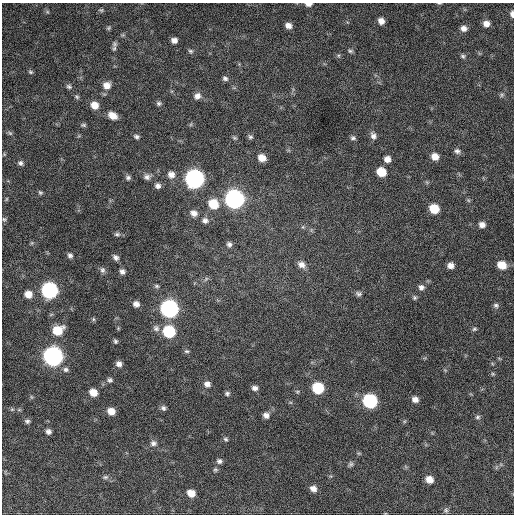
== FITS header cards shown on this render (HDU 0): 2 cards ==
NAXIS1  =                  512 / Axis length
NAXIS2  =                  512 / Axis length

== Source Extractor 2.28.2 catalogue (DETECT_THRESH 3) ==
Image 512 x 512 px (HDU 0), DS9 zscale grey, 1 PNG px = 1 image px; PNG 516 x 516 px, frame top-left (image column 1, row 512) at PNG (2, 3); no overlay
Background 807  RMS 22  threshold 67.2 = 3 sigma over >= 5 px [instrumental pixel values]
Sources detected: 115; all 115 listed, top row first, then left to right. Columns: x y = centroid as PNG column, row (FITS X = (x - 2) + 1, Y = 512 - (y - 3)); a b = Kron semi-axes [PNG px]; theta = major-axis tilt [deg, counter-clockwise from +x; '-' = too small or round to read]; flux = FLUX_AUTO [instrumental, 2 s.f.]
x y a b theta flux
439 3 5 3 - 1400
308 4 6 4 2 7700
101 10 6 5 - 2400
47 12 6 5 - 2500
512 14 7 4 -85 5600
381 21 6 6 - 10000
486 24 7 7 - 9800
288 25 6 5 - 8400
109 28 6 5 - 2400
464 28 7 7 - 8300
174 40 6 5 - 7400
115 44 9 8 - 4800
190 51 7 6 - 3200
350 51 7 5 -20 2900
463 56 7 5 -44 3100
30 72 6 4 -40 2500
225 78 7 6 - 4100
107 85 9 9 - 13000
69 86 7 6 - 3400
502 95 6 5 - 2800
197 96 10 8 26 8300
77 97 7 6 - 2700
159 103 7 6 - 3500
95 105 8 7 - 16000
113 115 9 7 -31 15000
191 124 6 4 71 1900
83 125 7 5 0 2600
10 133 7 5 -44 2600
373 136 10 7 -65 6700
136 137 7 5 -14 3800
250 137 7 6 - 3400
234 138 7 5 -20 2500
353 138 7 6 - 3600
457 151 8 6 -12 5000
4 154 5 3 - 1500
435 157 8 7 - 14000
262 158 7 6 - 15000
387 159 7 6 - 9700
21 163 7 6 - 4200
381 172 7 7 - 34000
171 175 9 9 - 9400
147 177 8 8 - 6000
128 178 7 6 - 3800
195 179 9 8 - 740000
158 186 6 6 - 5900
40 192 6 5 - 2500
6 199 6 4 88 1600
234 199 9 8 - 770000
468 200 6 4 -46 2100
213 204 9 8 - 39000
434 209 8 7 - 37000
194 213 9 8 - 9000
4 219 6 6 - 2600
205 220 8 8 - 6000
482 225 7 6 - 8100
303 227 6 4 -72 2000
117 234 8 5 0 3400
32 243 6 4 -72 1900
229 244 7 6 - 4500
70 255 6 5 - 4000
116 257 7 6 - 5400
301 265 10 7 -34 9000
450 265 6 6 - 9100
502 265 9 7 -22 23000
102 270 8 7 - 4400
122 271 7 6 - 5500
206 279 7 4 46 2800
157 286 7 5 -2 2700
421 287 7 6 - 5700
49 290 8 8 - 400000
28 294 7 6 - 15000
359 294 8 6 -4 4000
415 298 6 6 - 2800
136 304 7 6 - 7700
496 305 8 6 -17 3800
169 309 9 8 - 610000
93 319 6 5 - 2100
156 328 10 8 -48 6100
474 329 6 4 16 2500
58 330 9 7 23 37000
169 331 8 7 - 110000
115 341 5 4 - 2700
187 351 7 5 -2 2700
53 356 9 8 - 910000
119 364 6 6 - 7000
66 369 7 6 - 3700
493 374 5 4 - 1700
110 380 7 7 - 3900
207 384 7 7 - 7400
255 388 7 6 - 5600
318 388 8 7 - 82000
93 393 7 6 - 19000
227 393 7 6 - 3600
31 397 6 4 -88 2000
415 399 7 6 - 8200
370 401 8 8 - 230000
163 408 7 6 - 4200
12 409 6 5 - 2300
19 410 6 4 18 1900
111 411 7 6 - 15000
266 415 7 7 - 7300
478 417 7 5 17 2900
27 421 7 6 - 3600
48 432 6 5 - 5400
226 439 6 5 - 2800
153 443 9 8 - 6000
359 453 6 3 17 1700
219 461 7 7 - 4600
351 464 8 6 60 3300
215 470 5 5 - 2600
105 477 8 5 9 3300
429 479 7 6 - 15000
313 489 7 6 - 8800
191 493 7 6 - 17000
446 510 8 7 - 3400
At the frame edge (FLAGS 8, measured only in part): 3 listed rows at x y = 439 3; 308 4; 512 14